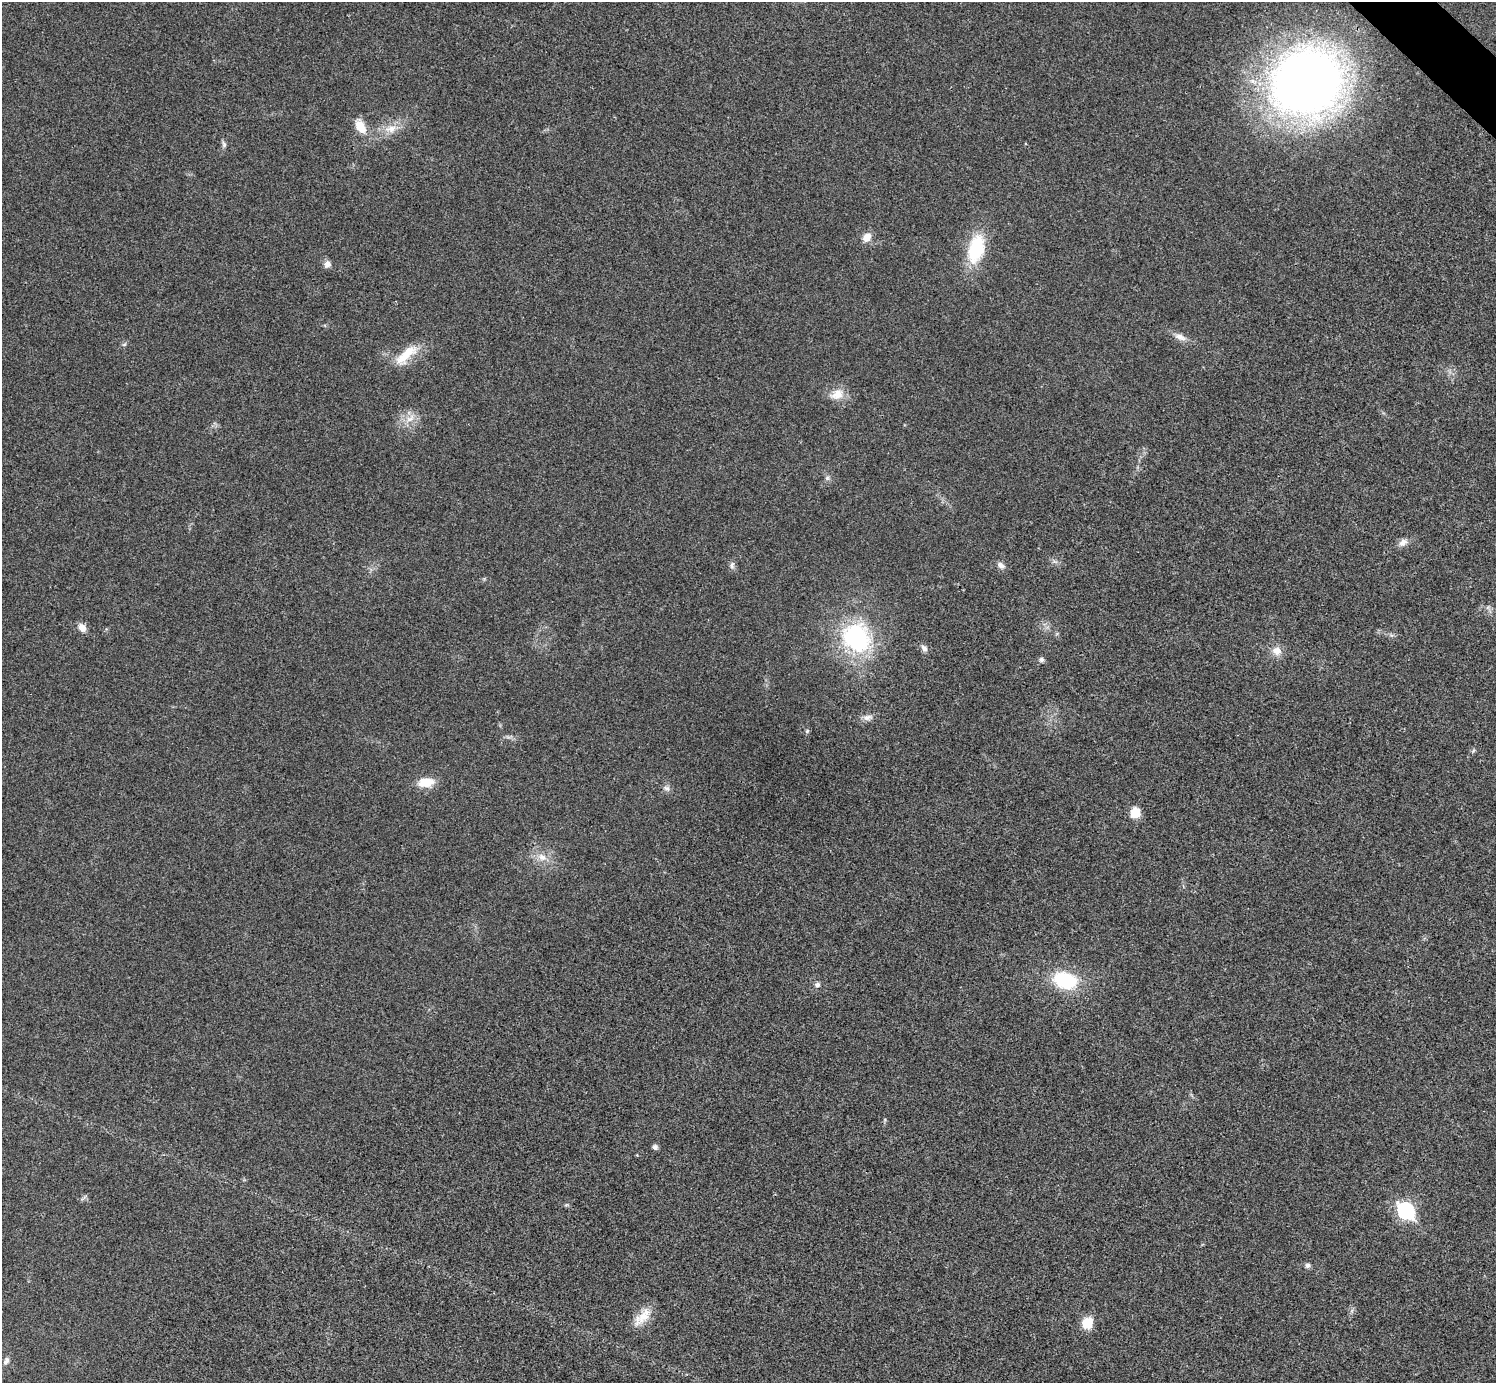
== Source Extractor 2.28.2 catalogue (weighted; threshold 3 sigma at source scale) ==
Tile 10 of 4 x 4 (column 2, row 3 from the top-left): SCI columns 1500-2993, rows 1682-3062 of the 5983 x 5983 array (HDU 1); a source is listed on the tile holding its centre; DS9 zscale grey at full resolution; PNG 1498 x 1385 px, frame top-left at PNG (2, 2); no overlay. Shown black and unused: <1% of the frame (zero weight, under 3 of 4 exposures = <1% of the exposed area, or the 3 px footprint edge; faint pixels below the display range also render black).
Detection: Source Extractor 2.28.2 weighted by HDU 2 'WHT'; one run over the whole footprint, this tile lists its part. Background 0.0219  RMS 0.0055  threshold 0.0249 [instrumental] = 3 sigma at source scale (4.5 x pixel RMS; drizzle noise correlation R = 1.50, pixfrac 1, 0.05/0.05 arcsec/px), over >= 5 px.
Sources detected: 37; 1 inside a brighter object's white glare — not listed; the other 36 listed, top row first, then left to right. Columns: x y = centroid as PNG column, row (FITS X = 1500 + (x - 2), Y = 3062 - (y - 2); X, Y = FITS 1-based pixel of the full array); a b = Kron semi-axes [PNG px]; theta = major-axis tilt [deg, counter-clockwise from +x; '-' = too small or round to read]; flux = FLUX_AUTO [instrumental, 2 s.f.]
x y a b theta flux
1308 81 51 47 2 560
360 126 18 11 -63 8.9
391 129 18 10 8 7.1
224 144 9 5 -73 1.4
867 237 10 8 53 5.6
976 249 32 17 76 31
327 264 9 7 63 2.7
1180 337 17 8 -25 4.2
124 344 6 4 2 0.82
406 355 38 13 43 14
837 394 20 14 23 7.7
410 418 14 8 41 5.1
827 478 7 5 -47 1.4
1403 542 13 8 38 3.2
732 565 10 6 -89 1.8
1001 565 11 6 -39 2.5
82 628 11 8 -52 4.2
856 638 30 26 -56 69
924 648 11 7 -57 2.1
1277 651 13 11 -19 5.2
1041 660 7 6 - 1.5
867 717 13 7 5 3
807 731 6 5 - 0.88
426 782 17 10 6 11
666 788 10 7 -23 2
1135 813 9 8 - 11
542 857 13 9 -33 5.3
1065 980 24 15 -15 37
817 985 7 6 - 1.7
655 1147 7 7 - 1.5
566 1205 6 4 18 0.71
1406 1211 9 7 -42 120
1307 1265 7 6 - 1.6
642 1317 28 12 45 9.4
1087 1323 10 10 - 13
6 1361 10 7 64 2